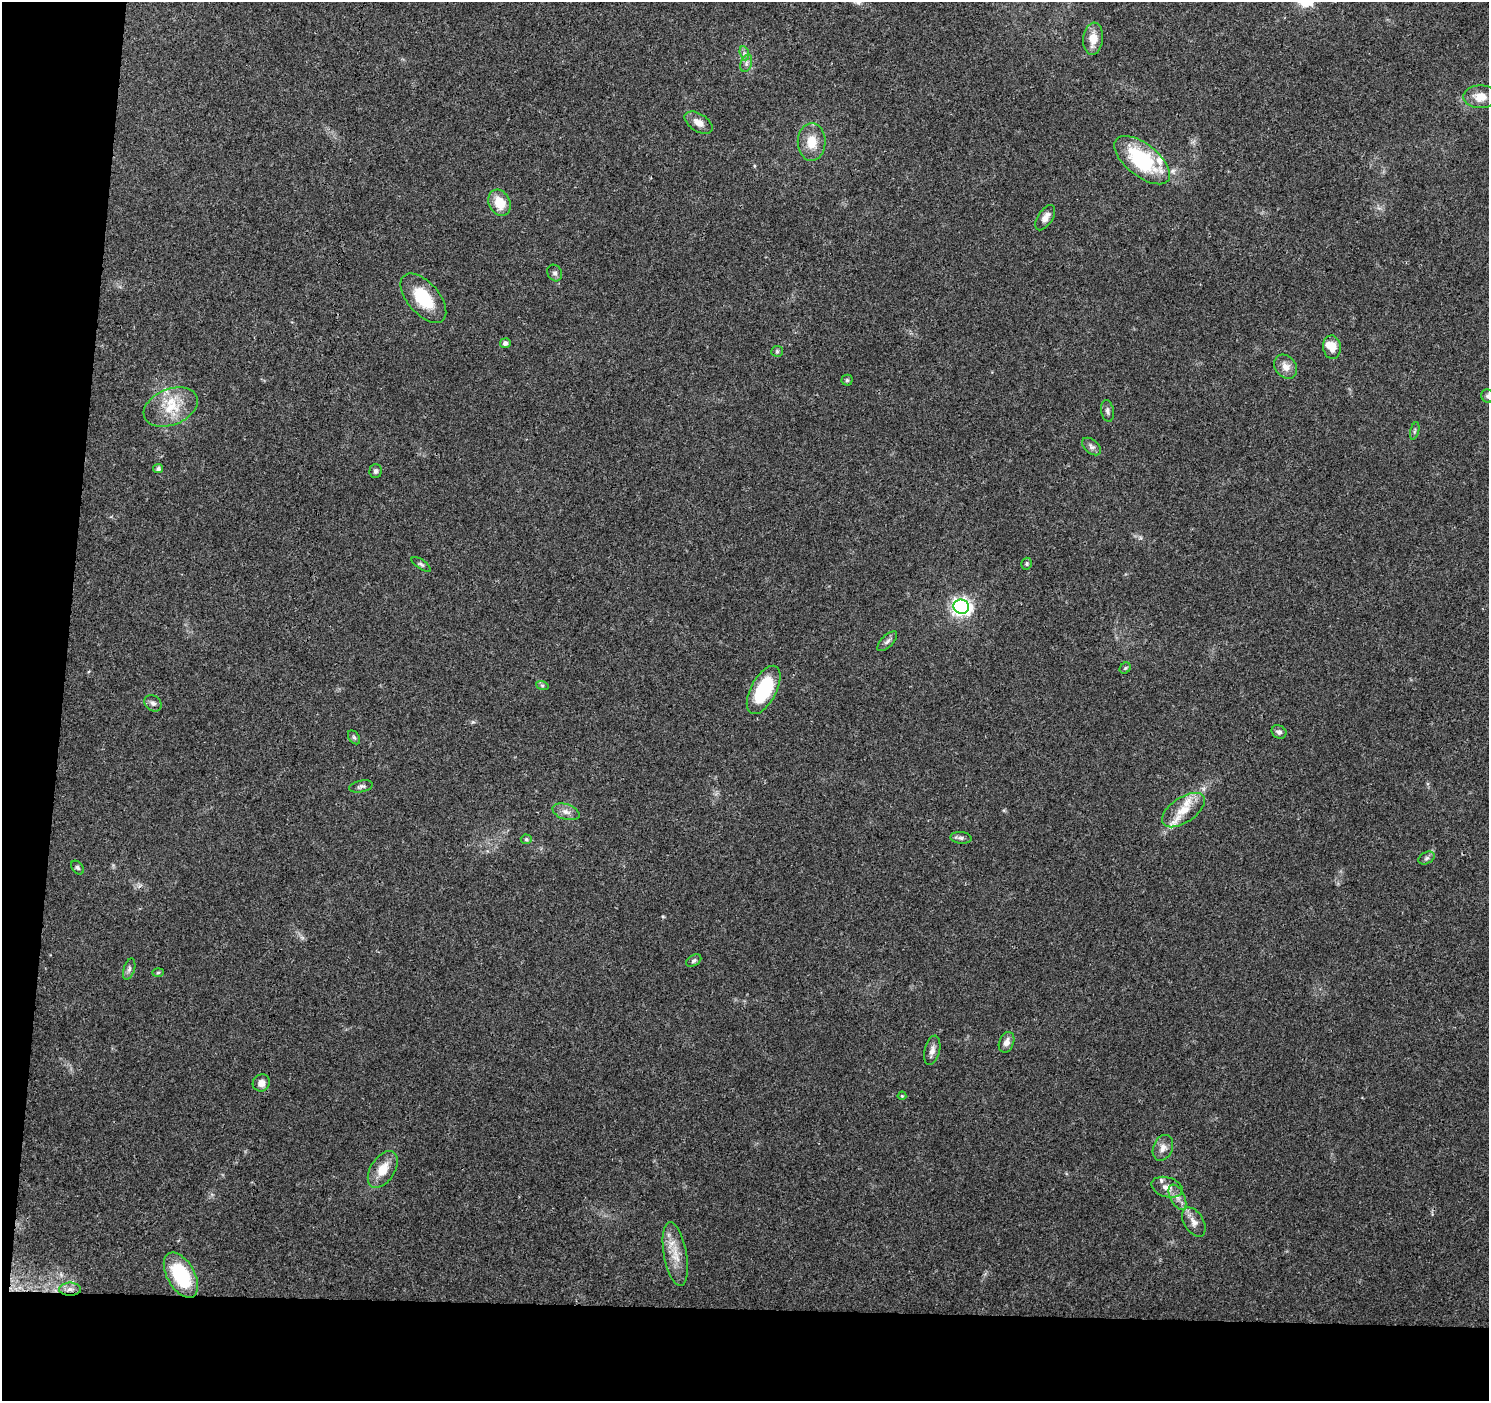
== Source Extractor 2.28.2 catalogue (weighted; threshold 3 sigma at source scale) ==
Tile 7 of 3 x 3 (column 1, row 3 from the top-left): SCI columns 1-1487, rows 229-1627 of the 4471 x 4709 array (HDU 1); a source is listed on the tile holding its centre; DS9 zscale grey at full resolution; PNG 1491 x 1403 px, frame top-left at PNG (2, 2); each listed source drawn as its Kron ellipse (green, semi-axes under 4 px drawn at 4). Shown black and unused: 11% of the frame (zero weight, under 3 of 4 exposures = <1% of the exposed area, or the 3 px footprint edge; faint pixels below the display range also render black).
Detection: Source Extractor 2.28.2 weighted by HDU 2 'WHT'; one run over the whole footprint, this tile lists its part. Background 0.0484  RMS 0.0039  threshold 0.0174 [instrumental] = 3 sigma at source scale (4.5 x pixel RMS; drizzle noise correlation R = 1.50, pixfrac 1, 0.0396/0.0396 arcsec/px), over >= 5 px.
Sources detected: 62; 7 inside a brighter listed object's ellipse — not listed separately; the other 55 listed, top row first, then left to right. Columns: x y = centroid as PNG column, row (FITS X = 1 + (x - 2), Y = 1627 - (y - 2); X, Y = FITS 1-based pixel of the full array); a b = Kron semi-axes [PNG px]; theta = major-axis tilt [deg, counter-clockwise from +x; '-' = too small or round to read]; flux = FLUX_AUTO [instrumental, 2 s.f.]
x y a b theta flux
1093 39 16 10 84 5.3
744 53 7 4 -72 1
746 63 9 5 72 1.4
1480 97 17 11 0 5.6
698 123 15 9 -32 3.4
812 142 19 14 89 7.2
1142 160 33 16 -38 33
500 203 13 10 -63 7.9
1045 218 14 7 57 2.8
555 273 8 7 - 1.1
423 298 29 16 -49 16
505 343 5 5 - 1.4
1332 347 12 9 -82 4.9
777 351 6 5 - 0.63
1286 367 13 10 -51 3.3
847 380 5 5 - 0.66
1488 396 7 6 - 0.92
171 407 28 18 22 12
1107 411 11 6 -80 1.2
1415 431 9 3 76 0.69
1092 446 11 6 -40 1.4
158 469 5 4 - 1
376 471 7 6 - 0.96
421 564 11 4 -35 0.9
1027 564 6 5 - 0.61
961 607 8 7 - 160
887 641 13 6 45 1.4
1125 668 6 5 - 0.57
542 685 6 4 -19 0.61
764 690 26 13 62 27
153 703 9 7 -38 1.5
1279 732 8 6 -31 1.3
354 737 8 5 -53 0.8
361 786 12 5 11 1.1
1183 810 24 12 34 7.5
566 812 14 7 -18 2.4
961 838 11 6 -5 1.2
526 839 5 5 - 0.55
1427 858 9 5 27 1
77 867 8 5 -51 0.78
694 961 8 5 31 0.95
129 969 11 5 72 1.2
158 972 6 4 2 0.45
1006 1042 11 7 67 2.4
932 1050 15 7 76 2.3
261 1083 9 8 - 2.5
902 1096 4 4 - 0.41
1163 1148 13 9 67 2.8
383 1169 20 12 57 6.9
1167 1187 16 10 -17 3.6
1177 1197 13 7 -63 2.5
1194 1222 16 9 -58 2.9
675 1254 32 11 -80 7.5
181 1275 25 13 -60 27
70 1289 11 6 0 2.1
Overlapping masked pixels (flux is a lower limit): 1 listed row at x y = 70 1289
Isophote crosses this tile's border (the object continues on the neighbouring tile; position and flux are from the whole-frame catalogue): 1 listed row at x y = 1488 396